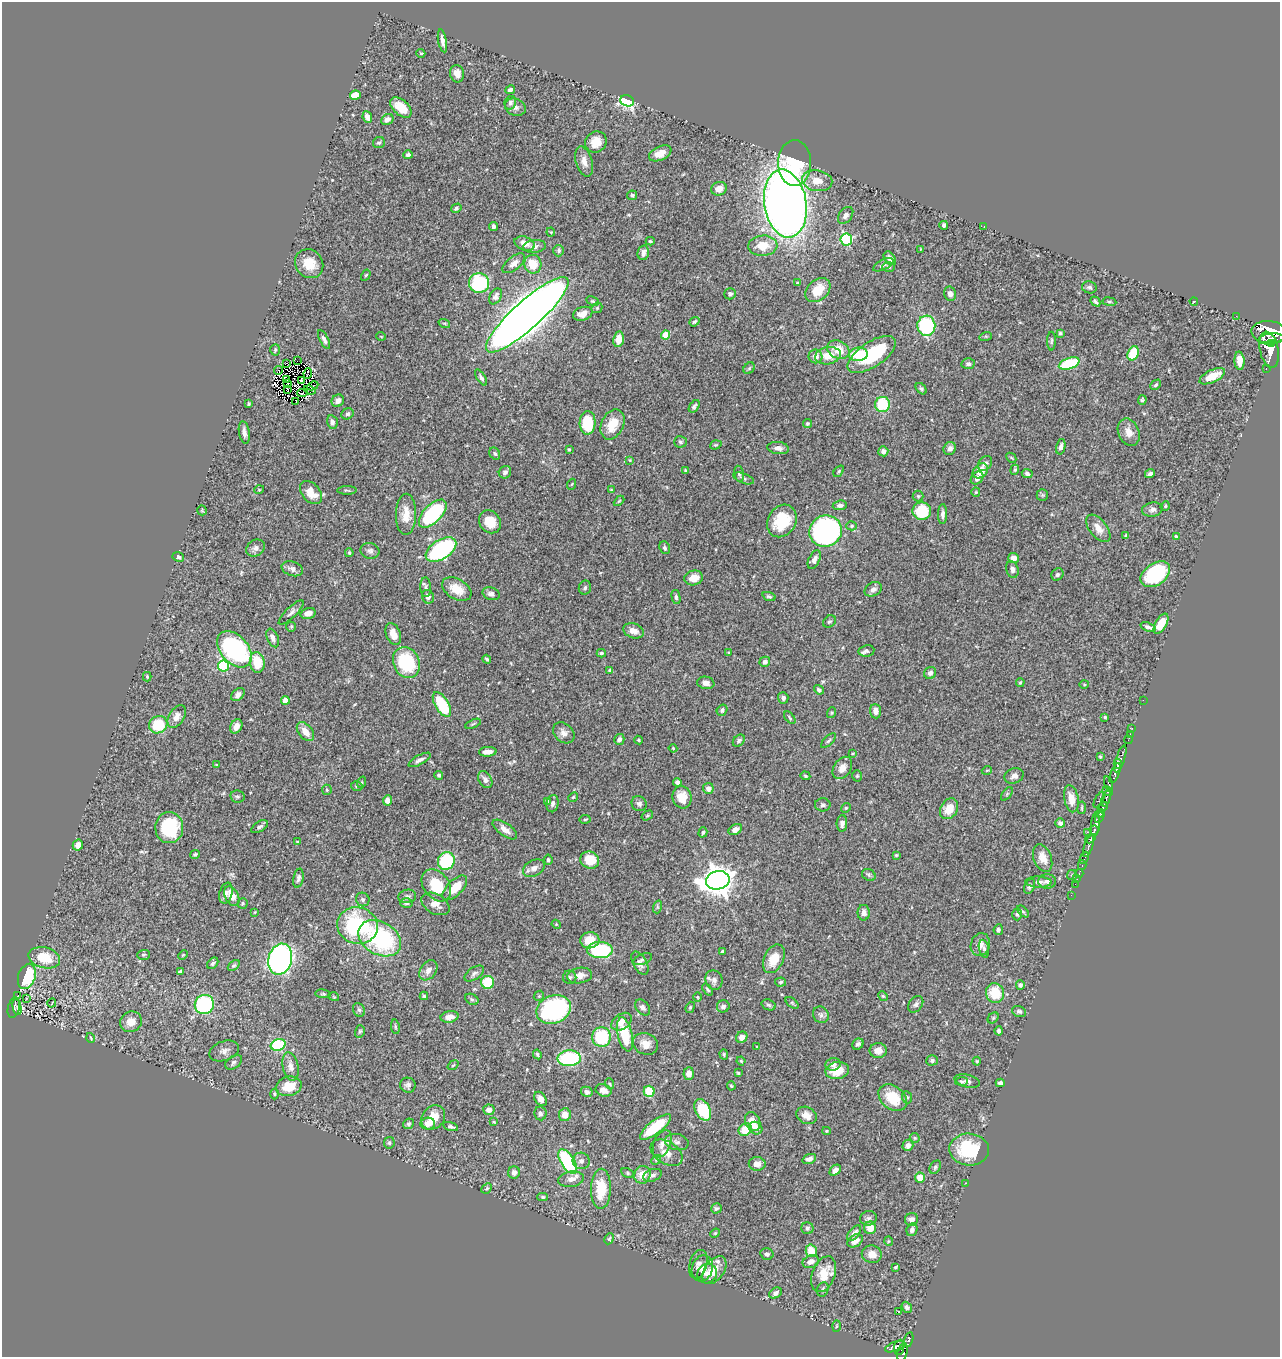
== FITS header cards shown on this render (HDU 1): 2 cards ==
NAXIS1  =                 1278
NAXIS2  =                 1355

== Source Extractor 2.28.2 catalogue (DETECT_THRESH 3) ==
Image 1278 x 1355 px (HDU 1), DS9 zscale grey, 1 PNG px = 1 image px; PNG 1282 x 1359 px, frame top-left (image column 1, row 1355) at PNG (2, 2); each listed source drawn as its Kron ellipse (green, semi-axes under 4 px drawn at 4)
Background 0.462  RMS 0.023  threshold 0.0703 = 3 sigma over >= 5 px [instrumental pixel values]
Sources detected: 486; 4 with non-positive FLUX_AUTO (blend fragments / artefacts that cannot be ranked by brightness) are neither listed nor drawn; the other 482 listed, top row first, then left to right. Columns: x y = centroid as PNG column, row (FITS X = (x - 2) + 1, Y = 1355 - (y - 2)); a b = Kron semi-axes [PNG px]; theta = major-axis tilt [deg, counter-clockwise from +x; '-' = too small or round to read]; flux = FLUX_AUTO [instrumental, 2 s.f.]
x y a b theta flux
442 41 11 4 -80 7.2
421 53 4 4 - 1.7
457 74 9 7 -79 12
510 90 5 4 - 5.1
355 95 5 4 - 30
627 101 7 5 -21 190
510 103 7 5 69 4.5
401 107 12 7 -42 32
515 107 11 8 -20 7.3
367 117 6 4 -65 7.8
387 119 6 5 - 6.7
596 142 11 10 - 22
379 143 6 5 - 3
660 153 12 7 25 15
408 155 5 4 - 3.4
584 161 15 8 -73 12
795 163 23 16 90 95
817 181 15 10 -10 21
719 189 8 6 20 12
632 195 5 4 - 3.6
785 203 34 21 -81 1700
456 208 5 4 - 3
846 215 9 6 52 6.9
944 225 4 3 - 3.6
494 226 4 4 - 4.5
984 227 2 2 - 0.88
551 232 4 4 - 1.5
846 239 6 5 - 160
650 241 4 3 - 1.9
525 244 10 6 -20 15
535 246 11 6 7 6.1
763 246 14 10 3 27
921 249 3 2 - 1.1
559 251 6 5 - 2.8
643 253 7 5 78 7.3
890 258 8 5 -50 6.8
514 263 13 6 38 9.6
309 264 15 13 -50 30
533 264 9 8 - 29
883 265 11 5 27 4.6
888 267 6 4 1 3
366 275 6 4 58 2.1
479 283 10 10 - 110
797 283 3 3 - 1.3
1089 287 7 6 - 4.1
818 290 14 10 42 30
730 294 6 5 - 4.6
950 294 7 6 - 6.1
496 296 8 5 60 5.7
593 301 6 4 -26 2.4
1095 301 5 3 - 3.2
1194 301 4 2 - 0.99
1109 302 7 3 -8 2
597 308 6 5 - 2.1
583 314 10 6 18 14
527 315 54 14 42 3200
1236 316 2 2 - 3.3
694 322 5 4 - 2.7
444 323 6 3 -18 1.8
926 326 10 9 - 120
1269 332 17 11 -3 1600
1060 333 4 4 - 2.3
665 335 4 4 - 32
381 336 5 3 - 1.2
986 336 6 4 17 2
324 339 10 4 -62 5.3
619 339 8 5 82 20
1271 339 12 5 7 880
1051 341 9 3 89 2.3
1272 343 3 2 - 140
275 350 6 4 86 2.2
838 350 11 8 -26 26
1269 350 18 9 -78 1600
1133 353 7 5 65 49
858 354 9 6 7 65
872 355 28 12 34 100
815 356 7 7 - 9.6
828 356 13 8 10 22
297 361 2 2 - 87
1239 361 9 5 -87 13
287 363 3 2 - 5.6
968 364 6 5 - 4.2
1069 364 11 5 20 88
749 368 6 5 - 2.3
1266 369 3 2 - 37
278 371 4 2 - 0.53
308 373 5 2 - 0.82
1212 376 14 6 25 27
481 377 9 4 -57 4.1
286 379 4 2 - 2.5
301 380 4 2 - 2.4
288 384 2 2 - 1.7
1156 385 6 4 45 2.7
313 386 6 2 25 0.47
288 389 3 2 - 1.1
921 389 6 4 -48 2.6
310 390 6 2 -20 1.8
303 393 5 3 - 0.91
1142 400 5 4 - 2.3
338 401 6 5 - 5.9
296 402 3 2 - 1.9
249 404 3 3 - 2.1
883 404 7 7 - 74
694 406 7 4 56 3.3
348 414 6 5 - 3.7
332 422 7 5 -77 5.4
588 423 12 8 87 61
807 423 4 4 - 2.3
612 424 16 11 65 29
244 432 11 5 -80 7.2
1129 432 14 10 -67 14
680 442 6 5 - 3.1
716 445 6 4 18 2
1061 447 8 4 78 4.5
778 448 11 6 -8 7.2
950 448 7 6 - 6.4
569 449 4 4 - 1.6
883 451 5 5 - 6.6
495 454 6 5 - 3
1011 458 5 3 - 1.6
630 460 4 3 - 1.3
985 463 8 6 49 6.6
685 470 3 3 - 1.5
1015 470 5 4 - 2
839 471 6 4 51 2.4
980 471 8 6 41 25
505 472 6 6 - 5.1
739 474 8 4 -79 3.6
1027 474 5 4 - 3.9
1150 474 5 3 - 3.9
744 478 10 5 -20 3
977 478 7 5 50 6.4
572 484 5 3 - 1.4
259 490 5 3 - 1.2
347 490 9 3 1 2.2
611 490 3 3 - 1.3
976 492 4 4 - 1.7
311 493 13 9 -48 23
1042 495 6 5 - 2.8
918 496 5 5 - 2.4
619 501 6 3 44 2
840 505 7 5 8 4.7
1165 506 5 4 - 2
1152 509 10 7 10 5.4
202 510 5 4 - 1.8
922 511 9 9 - 50
406 514 20 10 88 24
433 514 17 9 46 150
943 514 10 4 88 5.4
782 521 17 14 58 57
490 522 12 10 -51 24
852 526 5 4 - 2.3
1098 528 16 8 -52 15
826 531 16 15 - 360
1126 535 4 3 - 2.3
1176 537 3 3 - 3.3
255 548 10 8 34 6.7
665 548 6 5 - 3.1
441 550 17 9 33 200
370 551 9 7 -12 5.4
349 553 4 3 - 1.8
178 557 6 5 - 4.1
1013 558 5 5 - 9.1
814 560 10 5 64 7
292 569 11 7 -18 8
1012 569 8 6 -75 5.9
1155 574 16 10 36 140
1057 575 6 5 - 4
694 578 9 7 11 16
426 587 10 5 -85 4.1
585 588 7 6 - 3.4
457 589 16 10 -30 27
873 589 9 6 28 6.7
491 594 9 6 -19 6.2
769 596 7 4 -18 2.6
428 597 7 6 - 7.3
676 597 7 4 -77 2.8
291 613 16 5 44 6.3
308 613 7 5 15 8.3
829 622 7 5 39 3.4
1161 624 11 5 60 26
291 627 5 4 - 1.7
1148 627 8 4 -20 4.7
633 631 10 7 -19 11
393 634 11 7 -70 15
273 638 10 5 -68 7.6
234 649 21 13 -49 250
866 651 8 6 8 4.1
601 653 4 3 - 2.4
729 653 4 3 - 1.4
487 659 5 3 - 2.3
257 662 10 7 -81 42
765 662 5 5 - 4.6
406 663 16 13 -63 100
223 666 5 5 - 150
610 670 4 4 - 2.1
930 673 6 6 - 5.4
147 677 4 4 - 1.8
1020 682 4 3 - 2
706 683 8 6 -8 7.7
1084 685 5 3 - 1.7
819 690 5 4 - 3.2
238 695 8 5 44 6.4
783 698 6 5 - 4.7
285 700 4 4 - 21
1143 700 2 2 - 4.7
442 704 14 6 -59 84
722 710 6 5 - 3.7
876 711 7 5 -84 8.9
831 713 5 3 - 1.7
177 717 12 7 59 10
1105 717 3 3 - 1.9
790 718 7 3 -51 1.9
473 724 8 3 22 2.3
158 725 9 8 - 53
236 726 7 5 60 11
1132 728 2 2 - 6.6
305 732 11 7 -51 16
564 733 12 9 -43 9.5
1130 734 3 2 - 17
619 739 5 5 - 5.9
638 740 4 3 - 1.8
1128 740 4 2 - 12
739 741 7 5 43 3.7
829 741 9 4 45 3.2
673 748 4 3 - 1.5
488 752 9 5 2 11
853 753 3 3 - 1.6
1100 757 4 3 - 1.6
1120 759 14 4 72 200
420 760 12 4 28 6.1
1118 764 5 4 - 290
217 765 3 2 - 1.6
842 768 12 8 56 12
987 770 5 3 - 1.3
1115 773 10 4 69 370
439 775 4 4 - 2.9
805 776 5 4 - 1.9
857 776 5 5 - 2.2
1014 776 10 7 22 7.3
485 780 9 6 -59 6.9
362 782 6 4 72 2
677 782 4 4 - 5.6
1109 784 7 4 -73 57
357 786 6 4 -18 2.8
708 788 5 5 - 6.7
327 790 5 5 - 2.2
1108 791 5 3 - 110
1007 794 8 4 54 2.4
237 796 7 6 - 3.4
573 797 5 4 - 2.1
682 797 11 9 -74 26
1106 798 8 3 73 190
1071 799 14 7 -79 17
387 800 5 4 - 9.2
1099 800 9 4 64 67
547 802 4 3 - 2.9
553 804 9 6 80 5
639 804 8 7 - 5.1
823 805 7 6 - 4.1
1103 807 5 3 - 150
846 808 5 4 - 2.1
1082 808 6 3 82 1.7
949 809 11 8 59 25
1100 813 5 4 - 69
647 815 6 4 34 2.3
1099 818 5 3 - 88
585 819 5 3 - 1.9
842 823 8 5 86 6.2
1060 823 5 4 - 4.6
1095 824 12 4 84 510
260 827 9 5 32 4.2
169 828 15 14 - 80
505 829 14 6 -35 11
735 830 7 5 31 7.4
1094 830 5 3 - 120
703 832 5 4 - 2.4
1087 832 2 2 - 29
1090 839 6 3 33 210
298 842 4 3 - 1.9
78 845 6 5 - 10
1088 846 11 3 71 290
195 854 5 4 - 2.5
896 855 4 4 - 1.8
1043 858 14 8 -68 17
1084 858 6 3 66 55
548 860 5 3 - 2.8
590 860 9 8 - 35
446 861 9 8 - 100
1082 865 5 3 - 72
534 868 11 8 29 9.1
1079 873 4 3 - 14
869 875 7 5 -30 3.1
1072 875 5 5 - 1.8
298 878 9 5 79 4.5
1077 879 3 2 - 3.4
718 880 12 9 12 2200
1047 881 9 7 2 6.1
1039 882 13 5 -2 6.1
1075 884 2 2 - 4.6
436 885 18 12 -52 48
1030 886 8 5 65 3.6
455 888 15 7 45 30
226 893 11 6 76 6.5
1071 895 2 2 - 5.3
232 896 11 6 -65 22
407 896 9 6 9 5.5
363 899 7 6 - 4.2
242 903 5 5 - 2.3
407 903 6 4 3 3.2
435 904 15 9 -30 14
657 907 7 4 72 2.6
1023 911 7 4 -44 2.6
255 912 4 2 - 1
864 913 8 6 89 7.5
1017 914 6 4 -89 3.1
556 924 5 3 - 1.3
357 926 20 18 -15 150
998 930 5 4 - 2.9
380 938 23 16 -30 170
590 940 9 8 - 27
980 945 11 9 74 9.5
984 949 9 5 -78 3.7
600 950 13 8 -2 120
722 951 4 3 - 2.5
144 955 6 5 - 2.5
183 955 5 4 - 1.6
44 958 16 10 -14 44
280 959 16 11 74 550
643 959 10 5 22 3.5
774 959 15 9 64 26
213 963 6 4 47 3.3
640 963 12 7 -61 7.2
234 965 7 4 40 2.4
428 970 11 7 55 10
181 971 4 3 - 2.6
474 973 11 6 35 4.8
580 975 12 7 9 12
27 976 13 8 72 90
570 977 7 6 - 3.8
714 980 10 8 -73 6.8
488 982 6 6 - 59
781 982 5 4 - 2.8
1020 985 4 4 - 3.7
708 990 7 4 -54 2.9
995 993 10 9 - 40
323 994 8 4 -7 2.3
17 996 3 2 - 2.1
424 996 4 4 - 2.1
539 996 5 4 - 2.1
883 996 5 4 - 2.1
334 997 5 3 - 1.3
698 997 5 3 - 1.4
26 998 3 2 - 2.3
472 999 7 5 -29 3
52 1003 4 2 - 1.4
792 1003 7 4 -37 2.2
204 1004 10 9 - 150
916 1004 9 6 55 4.8
769 1005 7 5 -19 3.1
723 1006 6 6 - 5.3
17 1007 8 2 -78 36
643 1007 9 6 -49 5.4
690 1007 6 4 69 2
14 1008 10 6 76 120
554 1009 18 14 21 220
359 1010 7 6 - 3.2
1019 1011 7 5 -19 3.5
821 1015 8 7 - 4.8
450 1017 9 5 12 11
993 1018 6 4 45 2.7
131 1022 11 10 - 17
622 1022 11 7 35 14
395 1027 7 3 -81 2
360 1031 6 4 74 2.7
999 1031 4 3 - 3.6
625 1034 17 7 -77 54
602 1037 10 9 - 81
742 1037 6 5 - 10
91 1038 5 3 - 1.3
645 1044 13 10 -24 15
858 1044 6 5 - 4.8
278 1045 7 5 21 85
757 1046 4 3 - 1.2
224 1051 15 9 19 9
878 1051 8 7 - 12
537 1054 5 3 - 2.4
724 1054 5 4 - 2
569 1058 11 8 4 120
932 1060 5 5 - 3.2
741 1061 4 3 - 1.9
977 1061 4 4 - 1.9
234 1062 9 6 35 4.3
833 1064 8 6 16 6
453 1065 6 3 37 1.5
291 1066 14 8 -77 10
837 1071 12 8 10 28
738 1073 3 3 - 1.8
689 1074 6 5 - 12
961 1081 6 4 4 2.5
967 1081 13 6 -14 5.9
1000 1083 4 4 - 4.6
610 1084 5 3 - 1.6
408 1085 8 7 - 5
289 1086 13 9 15 27
731 1086 5 3 - 1.8
603 1090 8 6 -21 11
649 1091 5 5 - 59
587 1092 6 5 - 5.8
274 1094 5 3 - 1.8
907 1097 6 5 - 2.4
893 1098 16 11 -40 42
540 1099 8 5 -58 8
489 1110 5 5 - 10
703 1110 11 7 -62 64
540 1113 7 6 - 4.4
565 1115 6 6 - 14
807 1115 10 8 -27 11
433 1117 13 11 46 27
753 1121 10 7 -69 19
494 1122 4 3 - 1.5
428 1123 7 6 - 13
408 1124 6 5 - 3
451 1127 7 4 -16 3.6
655 1127 19 6 38 50
756 1128 7 6 - 8.8
745 1130 7 6 - 38
826 1131 4 4 - 1.6
915 1138 5 4 - 1.9
677 1142 12 8 -11 8
389 1143 6 5 - 2.9
662 1144 14 8 67 9.8
908 1145 6 5 - 7.8
969 1150 20 16 -3 78
667 1153 17 11 -32 16
809 1159 7 4 18 6.5
656 1160 5 4 - 2.3
568 1161 14 6 -58 140
581 1161 8 8 - 6.3
757 1164 8 7 - 8.5
935 1167 7 5 55 3.4
835 1170 6 4 44 8.8
514 1172 6 6 - 7.8
627 1173 6 4 -29 2.4
642 1175 9 8 - 21
653 1175 9 6 21 6.1
920 1178 5 5 - 20
571 1179 13 7 9 10
966 1183 3 2 - 1
487 1188 6 4 43 2.3
601 1189 20 10 88 43
543 1197 5 4 - 2.7
716 1208 5 5 - 3.2
868 1218 8 7 - 4.3
912 1219 6 6 - 7.4
807 1228 6 6 - 3.7
870 1228 6 6 - 23
912 1230 6 5 - 6.1
715 1233 5 4 - 1.9
854 1233 9 5 50 7.4
609 1239 6 4 63 2
855 1241 8 5 33 11
888 1241 5 3 - 1.3
811 1251 6 5 - 26
767 1254 7 5 -14 4.2
872 1254 10 8 -14 14
811 1262 8 6 22 9.8
698 1264 15 8 74 8.8
896 1267 3 3 - 2.3
702 1268 13 10 72 11
714 1270 16 9 54 19
707 1274 10 9 - 9.7
824 1274 18 11 69 30
823 1290 7 5 68 3.2
775 1293 7 5 31 5.4
907 1307 6 5 - 4.7
899 1311 4 3 - 2.4
836 1326 6 4 88 2
909 1340 8 3 76 100
895 1347 11 4 19 170
899 1347 8 5 82 200
902 1352 9 5 74 250
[4 non-positive-flux detections neither listed nor drawn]